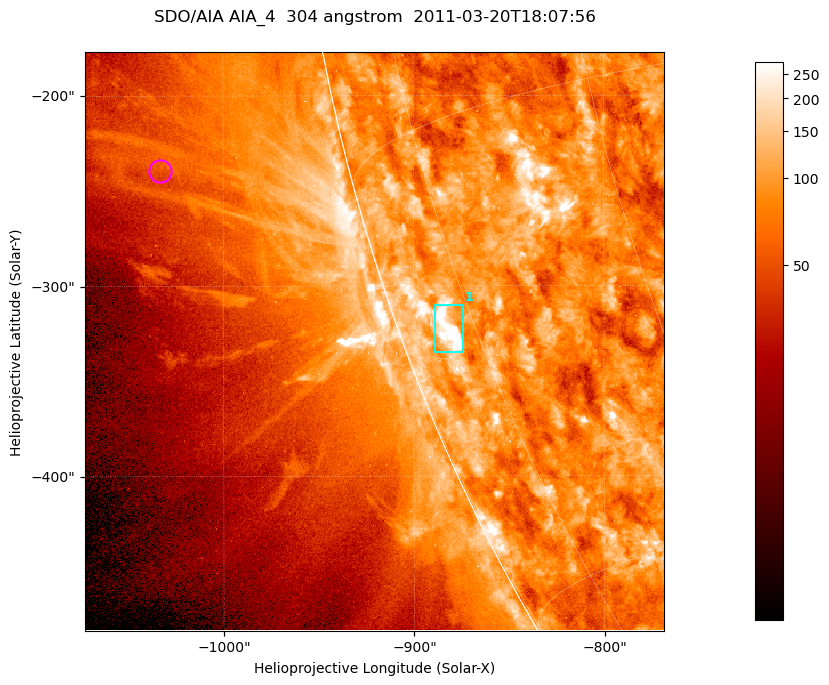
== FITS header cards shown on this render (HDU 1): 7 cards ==
TELESCOP= 'SDO/AIA '           / For AIA: SDO/AIA
INSTRUME= 'AIA_4   '           / For AIA: AIA_ATA1, AIA_ATA2, AIA_ATA3 or AIA_AT
WAVELNTH=                  304 / [angstrom] Wavelength
WAVEUNIT= 'angstrom'           / Wavelength unit: angstrom
DATE-OBS= '2011-03-20T18:07:56.123' / [ISO] Date when observation started; ISO 8
CTYPE1  = 'HPLN-TAN'           / CTYPE1; Typically HPLN
CTYPE2  = 'HPLT-TAN'           / CTYPE2; Typically HPLT

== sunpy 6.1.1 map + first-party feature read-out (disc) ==
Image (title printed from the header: SDO/AIA AIA_4  304 angstrom  2011-03-20T18:07:56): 507 x 507 px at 0.6 arcsec/px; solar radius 964 arcsec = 1606 px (partial field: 1.4% of the solar disc is inside the frame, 44% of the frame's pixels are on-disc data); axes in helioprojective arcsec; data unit not stated in the header (colour bar unlabelled)
Orientation: roll -0.132 deg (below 1 deg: not rotated)
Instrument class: DISC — disc imager (sunpy class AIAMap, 304 A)
Bright regions (active regions / flare kernels): reference = the on-disc median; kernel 5 px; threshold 5 sigma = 151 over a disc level ~84.8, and >= 1.15x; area >= 257 px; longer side >= 6 px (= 3.6 arcsec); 1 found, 1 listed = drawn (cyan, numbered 1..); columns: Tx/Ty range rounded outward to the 2 arcsec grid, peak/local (2 s.f.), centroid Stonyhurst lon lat
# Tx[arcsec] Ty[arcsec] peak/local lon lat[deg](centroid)
1 -890..-874 -336..-310 5.7 -78 -21
Off-limb structures (1.02-1.3 R_sun): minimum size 128 px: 8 found; the strongest spans PA ~100..105 deg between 1.03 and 1.14 R_sun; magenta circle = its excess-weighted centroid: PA ~105 deg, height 1.1 R_sun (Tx ~-1034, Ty ~-240 arcsec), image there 1.5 x the reference